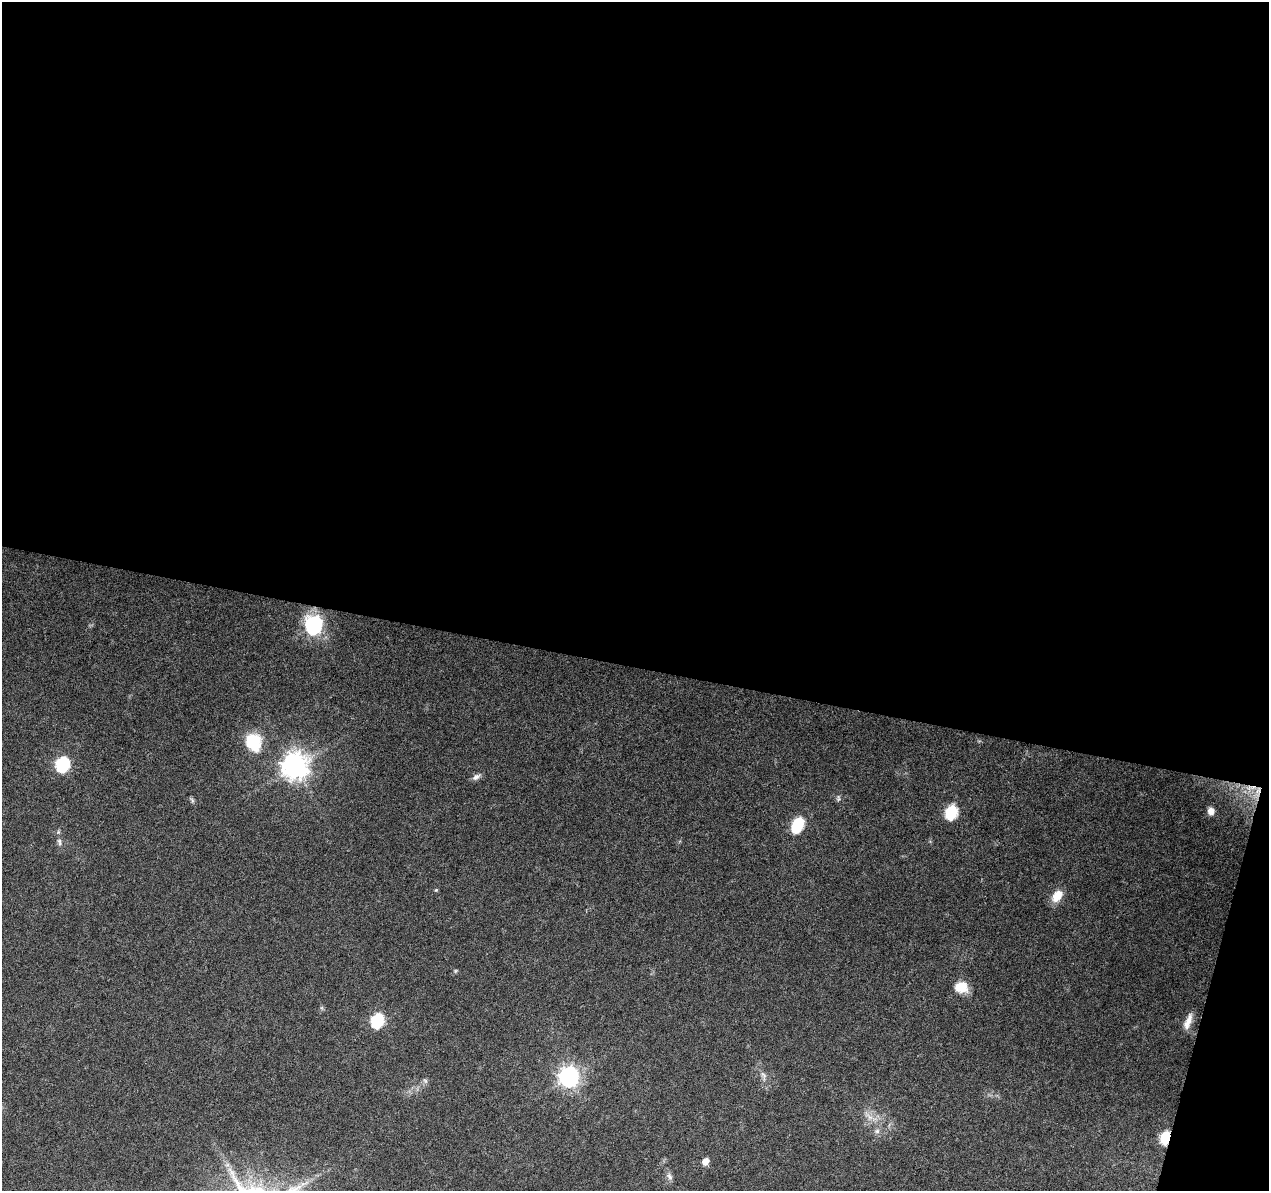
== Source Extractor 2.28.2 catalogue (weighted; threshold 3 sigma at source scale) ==
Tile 4 of 4 x 4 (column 4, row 1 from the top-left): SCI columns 3808-5074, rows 3852-5040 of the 5074 x 5261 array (HDU 1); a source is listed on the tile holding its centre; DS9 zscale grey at full resolution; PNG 1271 x 1193 px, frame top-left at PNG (2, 2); no overlay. Shown black and unused: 58% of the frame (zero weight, under 3 of 6 exposures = <1% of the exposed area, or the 3 px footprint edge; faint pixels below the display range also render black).
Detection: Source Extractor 2.28.2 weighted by HDU 2 'WHT'; one run over the whole footprint, this tile lists its part. Background 0.0432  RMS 0.0035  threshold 0.0145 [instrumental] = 3 sigma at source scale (4.09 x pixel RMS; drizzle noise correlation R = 1.36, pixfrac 0.8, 0.0396/0.0396 arcsec/px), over >= 5 px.
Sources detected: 29; all 29 listed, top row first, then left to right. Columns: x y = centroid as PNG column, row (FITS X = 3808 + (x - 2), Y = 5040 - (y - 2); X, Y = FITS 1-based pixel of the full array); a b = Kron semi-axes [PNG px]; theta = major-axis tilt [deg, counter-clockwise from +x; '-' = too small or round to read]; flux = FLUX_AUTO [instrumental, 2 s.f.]
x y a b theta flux
314 625 9 8 - 73
253 742 22 18 -63 11
62 764 8 7 - 52
295 766 10 9 - 390
476 777 12 7 29 1.5
1249 788 12 7 -14 3.1
1257 792 20 8 72 4.4
838 798 9 5 80 0.73
192 800 8 4 -71 0.64
1211 811 8 7 - 2.4
951 812 8 7 - 38
797 825 11 7 63 35
59 842 11 5 -79 1.1
436 890 5 4 - 0.36
1057 896 16 10 53 4.8
455 971 6 4 89 0.41
961 987 15 12 -8 6.3
322 1008 7 4 -71 0.49
377 1020 8 7 - 44
1188 1022 21 8 69 3.3
763 1076 16 6 -75 1.9
569 1077 9 8 - 200
425 1081 7 6 - 0.74
869 1117 16 7 -43 2.8
877 1131 8 6 1 1.2
1165 1138 7 5 75 31
705 1161 7 6 - 2.7
227 1165 7 5 43 0.82
669 1177 10 7 -64 1.3
Overlapping masked pixels (flux is a lower limit): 3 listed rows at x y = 1249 788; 1257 792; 1165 1138